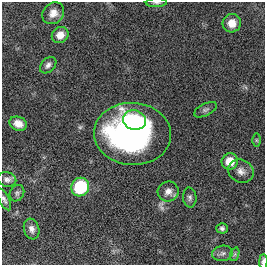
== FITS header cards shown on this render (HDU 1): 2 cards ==
NAXIS1  =                  263
NAXIS2  =                  263

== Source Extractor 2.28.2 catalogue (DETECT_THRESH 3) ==
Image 263 x 263 px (HDU 1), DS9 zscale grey, 1 PNG px = 1 image px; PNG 267 x 267 px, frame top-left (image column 1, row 263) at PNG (2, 2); each listed source drawn as its Kron ellipse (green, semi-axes under 4 px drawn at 4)
Background 0.0062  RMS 0.028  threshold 0.0833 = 3 sigma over >= 5 px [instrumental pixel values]
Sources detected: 23; all 23 listed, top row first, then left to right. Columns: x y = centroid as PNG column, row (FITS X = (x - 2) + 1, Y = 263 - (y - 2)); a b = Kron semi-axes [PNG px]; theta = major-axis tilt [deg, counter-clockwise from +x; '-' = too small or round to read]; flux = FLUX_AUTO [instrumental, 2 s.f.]
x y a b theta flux
156 3 10 4 1 4.1
53 13 12 10 45 16
232 23 9 9 - 22
60 35 9 7 41 18
48 65 9 6 46 7.1
205 110 12 6 26 5
134 120 11 9 -12 33
18 124 9 7 -21 14
132 134 38 31 -4 510
256 140 6 4 -90 2.7
230 161 8 8 - 33
241 171 13 11 -26 13
7 179 9 7 -17 7.2
80 187 9 8 - 110
168 191 10 10 - 12
17 193 8 7 - 5
190 197 10 6 -85 6
4 199 12 5 -62 5.7
222 228 5 5 - 4.5
32 229 10 7 -72 9.3
223 253 10 7 11 7
235 254 7 4 71 3.7
263 261 7 4 88 6.5
At the frame edge (FLAGS 8, measured only in part): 3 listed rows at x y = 156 3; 4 199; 263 261